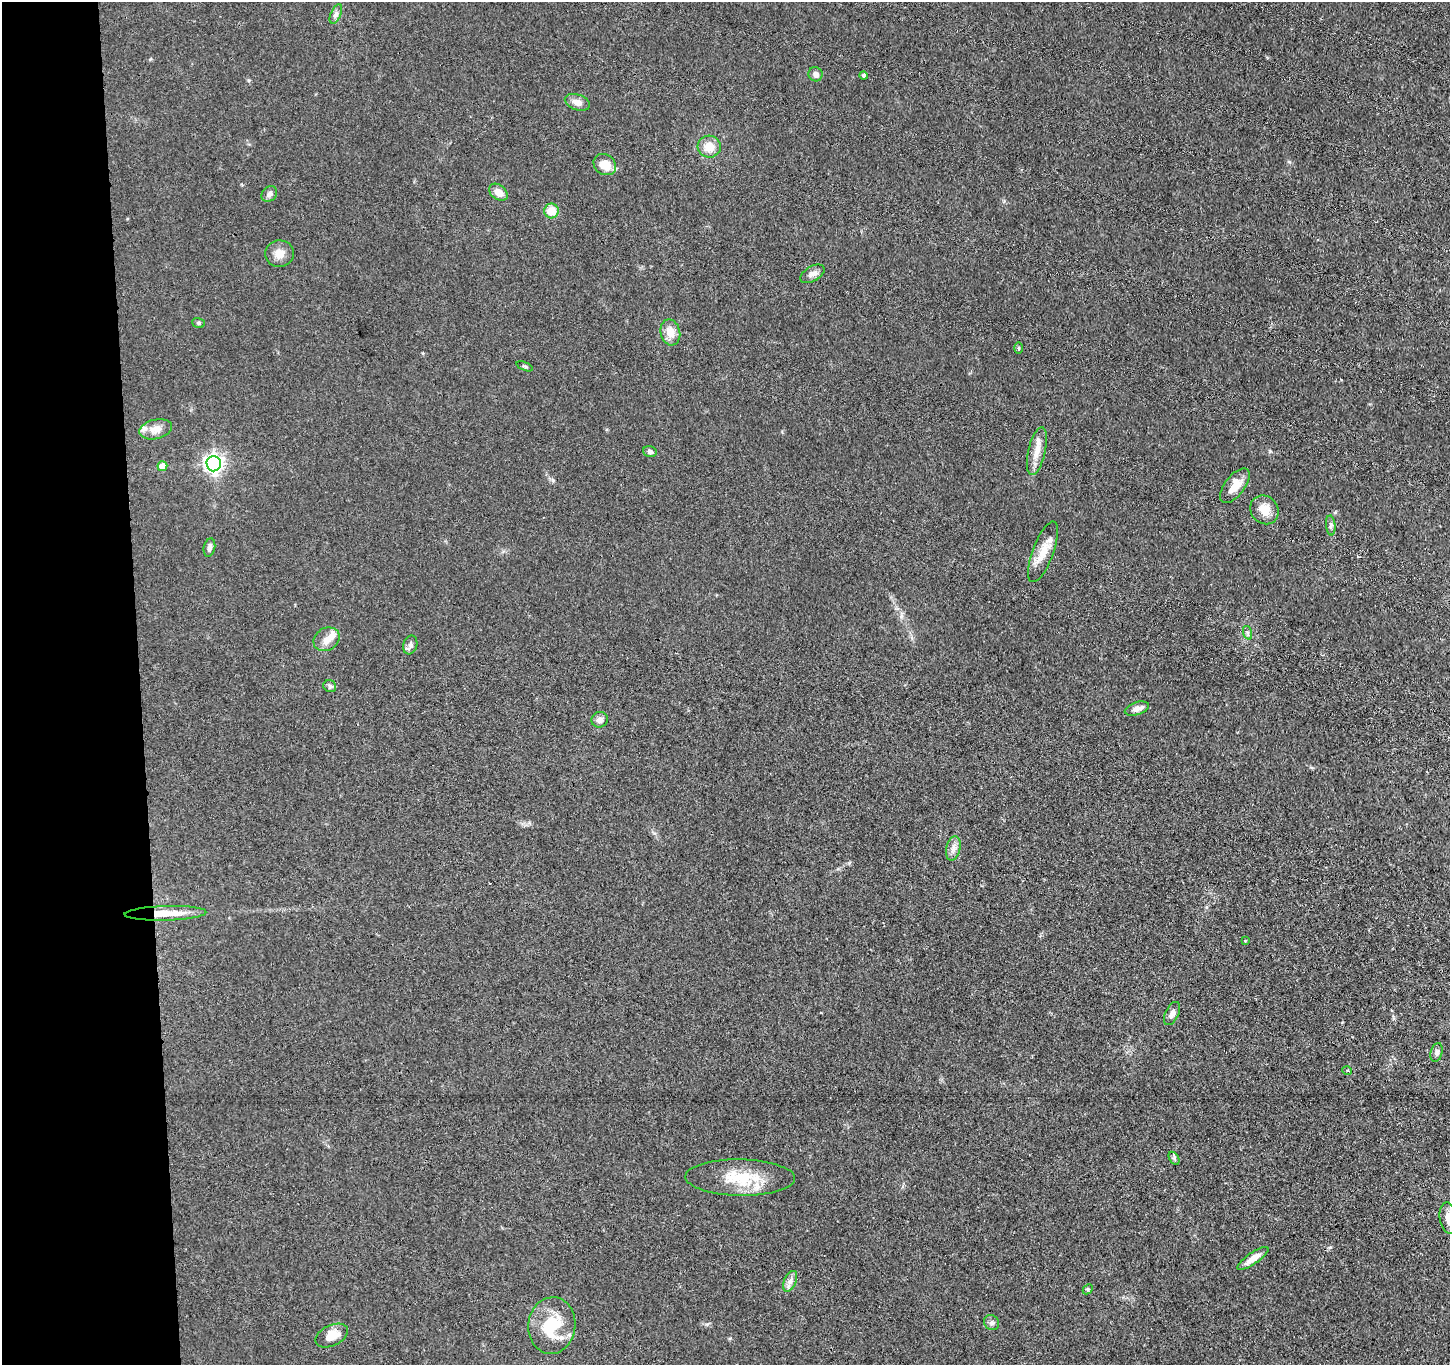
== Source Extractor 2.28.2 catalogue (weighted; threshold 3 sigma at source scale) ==
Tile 4 of 3 x 3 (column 1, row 2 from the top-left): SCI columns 57-1504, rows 1493-2855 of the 4456 x 4379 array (HDU 1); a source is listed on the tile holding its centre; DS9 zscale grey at full resolution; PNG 1452 x 1367 px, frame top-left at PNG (2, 2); each listed source drawn as its Kron ellipse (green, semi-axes under 4 px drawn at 4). Shown black and unused: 10% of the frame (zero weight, under 3 of 4 exposures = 5% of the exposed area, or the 3 px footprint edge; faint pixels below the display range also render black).
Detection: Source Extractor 2.28.2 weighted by HDU 2 'WHT'; one run over the whole footprint, this tile lists its part. Background 0.0696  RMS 0.0068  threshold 0.0307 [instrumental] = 3 sigma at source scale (4.5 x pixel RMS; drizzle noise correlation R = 1.50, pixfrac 1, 0.05/0.05 arcsec/px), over >= 5 px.
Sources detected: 49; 3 inside a brighter listed object's ellipse — not listed separately; the other 46 listed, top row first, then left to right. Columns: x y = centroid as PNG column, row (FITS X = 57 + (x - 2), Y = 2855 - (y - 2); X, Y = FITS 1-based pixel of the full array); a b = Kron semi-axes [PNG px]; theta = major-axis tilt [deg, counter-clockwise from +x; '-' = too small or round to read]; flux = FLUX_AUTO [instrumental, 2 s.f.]
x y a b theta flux
336 14 10 5 66 2.2
816 74 7 7 - 3.3
863 76 4 4 - 0.96
577 102 13 7 -18 5.2
709 147 11 11 - 8.6
605 165 12 10 -34 11
498 192 10 7 -36 6.2
269 194 9 7 48 2.4
551 211 7 7 - 10
280 254 14 13 - 6.6
812 274 13 7 30 3.2
198 323 6 5 - 1.1
670 332 13 10 -77 7.8
1019 348 6 4 -89 0.76
524 366 8 4 -21 1
156 429 16 9 13 5.8
650 451 7 5 -16 2.1
1037 451 24 8 77 8
214 464 7 7 - 310
162 466 5 5 - 10
1235 486 20 10 52 9.4
1264 510 15 13 -49 8.7
1331 525 10 4 -85 1.8
209 547 9 5 78 2.2
1043 552 32 10 69 11
1248 633 7 4 -72 1.4
327 639 14 11 31 6.4
410 645 9 7 74 2.5
330 686 6 6 - 1.5
1137 709 12 6 18 3.9
600 720 8 7 - 3.5
953 848 12 7 78 3.7
165 913 41 7 2 16
1245 941 4 4 - 0.57
1172 1013 12 6 65 3.1
1437 1052 9 6 73 2.2
1347 1070 5 3 - 0.6
1174 1158 7 4 -58 1.2
740 1177 55 18 -1 28
1448 1218 16 8 -80 7.2
1253 1258 18 5 34 6.1
790 1281 11 6 65 3
1088 1289 6 4 44 0.87
992 1323 8 7 - 2.1
552 1326 28 23 83 32
332 1336 17 10 26 10
Overlapping masked pixels (flux is a lower limit): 1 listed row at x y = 165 913
Isophote crosses this tile's border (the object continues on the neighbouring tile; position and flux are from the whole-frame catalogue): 1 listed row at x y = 1448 1218